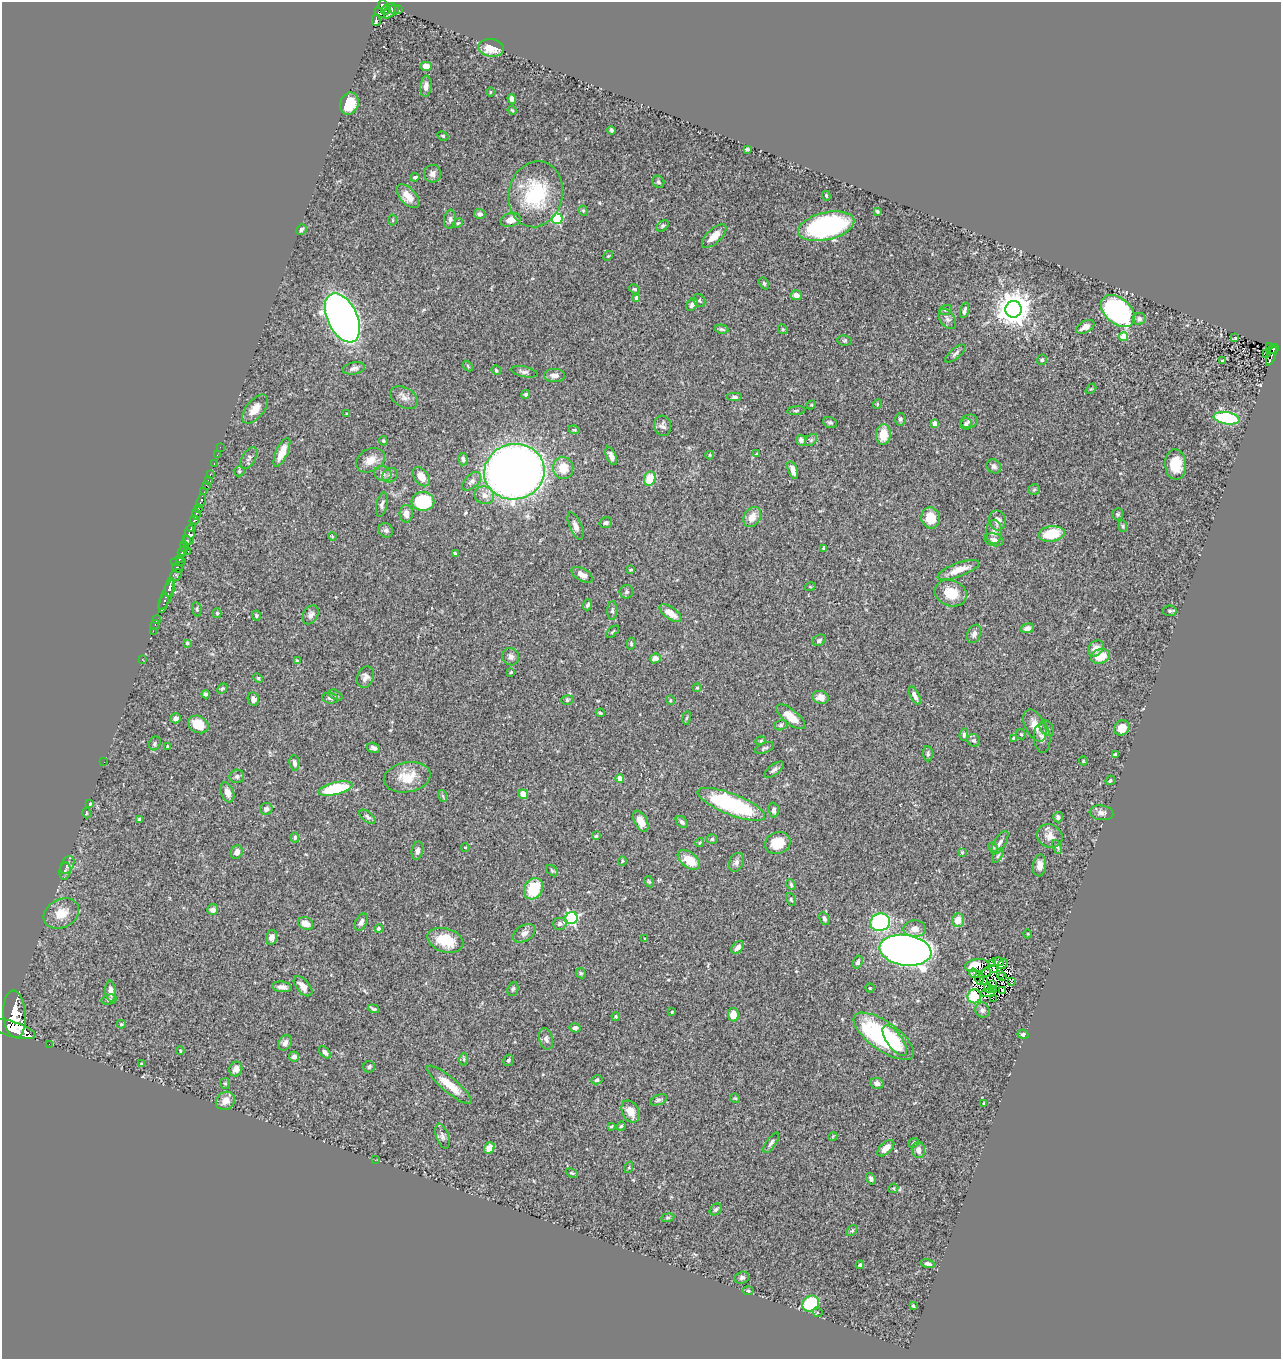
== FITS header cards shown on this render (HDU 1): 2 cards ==
NAXIS1  =                 1279
NAXIS2  =                 1357

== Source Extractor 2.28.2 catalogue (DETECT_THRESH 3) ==
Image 1279 x 1357 px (HDU 1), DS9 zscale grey, 1 PNG px = 1 image px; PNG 1283 x 1361 px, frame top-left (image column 1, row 1357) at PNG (2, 2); each listed source drawn as its Kron ellipse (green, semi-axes under 4 px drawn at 4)
Background 0.874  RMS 0.027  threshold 0.0818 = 3 sigma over >= 5 px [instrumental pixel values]
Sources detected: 365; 4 with non-positive FLUX_AUTO (blend fragments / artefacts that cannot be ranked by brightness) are neither listed nor drawn; the other 361 listed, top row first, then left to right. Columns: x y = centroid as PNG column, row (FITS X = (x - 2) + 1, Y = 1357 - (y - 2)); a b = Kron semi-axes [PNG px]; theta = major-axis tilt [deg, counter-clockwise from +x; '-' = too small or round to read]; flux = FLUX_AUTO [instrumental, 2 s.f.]
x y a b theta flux
383 5 6 5 - 590
386 10 5 3 - 230
394 10 5 3 - 62
399 10 3 2 - 22
390 11 8 5 61 480
380 13 6 3 -44 170
376 20 5 3 - 220
491 48 13 8 -8 32
426 66 6 4 0 14
426 86 10 5 85 10
490 92 5 3 - 1.5
512 99 5 4 - 7.4
349 104 11 9 71 40
512 110 4 3 - 1.8
612 130 4 3 - 3.1
443 136 5 4 - 2.3
747 149 4 3 - 2.7
432 174 9 8 - 8.5
415 177 4 3 - 2.8
658 182 6 5 - 3.6
536 194 33 26 78 140
408 196 14 7 -48 20
826 196 5 4 - 2
583 211 5 4 - 2.3
877 211 4 3 - 2.4
480 214 5 5 - 6.2
450 219 9 6 84 5.8
557 219 5 5 - 130
393 220 5 3 - 1.7
510 220 10 6 15 17
458 223 5 4 - 2.3
663 226 7 5 41 3.1
826 226 29 14 13 280
301 229 5 4 - 3.4
714 236 15 7 43 25
608 256 5 4 - 2.1
764 283 6 4 -64 2.6
635 289 6 4 -27 2.7
796 295 5 5 - 13
637 298 4 4 - 11
699 300 7 5 -58 3.3
692 305 7 5 56 6.8
1013 309 8 8 - 3300
946 310 6 5 - 3
964 310 8 3 73 4.5
1118 311 19 13 -41 310
342 318 26 15 -64 1600
947 319 11 7 -55 7
1139 319 6 6 - 6.5
1085 327 10 5 28 10
722 329 7 4 -13 3.4
783 329 5 4 - 2.4
1124 337 4 4 - 44
1235 338 3 2 - 1.7
844 340 7 5 -5 2.8
1269 346 2 2 - 11
1273 349 6 4 30 120
955 353 12 5 40 5.3
1267 353 2 2 - 8.8
1271 356 10 3 70 130
1042 360 5 5 - 4.6
1222 361 3 3 - 2
468 366 6 3 -48 2.1
354 368 11 6 12 6.6
496 370 5 4 - 2.5
524 372 13 5 -11 6
555 375 10 6 0 10
1091 389 6 4 43 2
526 394 5 4 - 3.1
735 397 8 4 0 4.7
404 398 15 10 -31 12
877 404 5 3 - 1.7
811 405 5 4 - 1.8
255 409 17 9 50 22
796 411 9 3 6 2.9
346 414 3 2 - 1.3
1227 418 13 6 -9 200
900 419 6 5 - 4.8
969 421 9 6 12 5
830 422 7 5 -22 4
935 423 4 4 - 24
966 424 6 5 - 3.4
663 426 10 8 -77 7.5
574 430 6 4 -9 2.1
883 434 10 7 83 34
801 440 5 5 - 5.9
811 440 7 4 45 3
383 441 5 4 - 2.2
220 447 2 2 - 10
282 452 15 6 66 30
756 454 4 3 - 1.9
217 455 2 2 - 7.6
710 455 4 4 - 1.8
611 456 10 5 -66 8
249 458 12 6 59 6.5
463 459 6 5 - 6
370 460 15 11 30 21
214 463 3 2 - 17
1176 465 15 10 -85 45
994 466 7 6 - 4.8
563 468 11 10 - 30
793 470 9 4 -71 12
239 471 5 5 - 2.8
514 472 30 27 13 1700
210 474 3 2 - 22
383 474 9 7 -26 7.7
390 475 8 6 33 6.2
421 477 11 7 -53 22
650 479 7 5 71 48
208 480 2 2 - 8.9
472 481 11 6 45 6.7
206 485 2 2 - 8.5
1034 490 6 5 - 3.1
204 492 2 2 - 9.1
484 495 10 9 - 11
201 501 7 3 66 200
423 501 11 9 -3 120
382 505 12 5 77 6.5
198 508 4 3 - 240
196 514 5 3 - 260
406 514 9 6 89 13
1118 514 6 5 - 3
752 517 11 8 59 19
931 518 11 9 -76 29
194 520 5 3 - 500
997 520 10 8 -77 12
606 523 6 5 - 4.8
575 526 14 6 -67 9.1
1123 526 6 4 -83 2.7
192 528 4 3 - 510
386 530 7 7 - 5.3
994 532 12 8 89 12
1051 534 13 7 7 59
189 535 10 5 85 1100
332 536 4 3 - 1.6
994 540 10 6 -13 9.3
186 541 5 3 - 520
184 546 6 4 -82 150
823 548 3 3 - 2.4
188 551 4 2 - 100
182 552 5 4 - 470
455 554 4 3 - 4.1
180 559 4 3 - 260
179 562 8 4 0 260
177 568 6 4 -29 180
631 570 4 3 - 2.3
958 570 22 7 20 22
176 575 7 5 44 250
582 575 12 6 -30 12
810 587 5 3 - 1.7
169 588 9 3 80 1000
626 592 7 6 - 4.5
951 593 16 13 -20 37
167 595 16 5 66 890
164 603 10 3 75 430
588 605 5 4 - 3.9
197 609 7 4 -82 2.9
612 611 9 5 88 4
1170 611 7 5 -6 3.9
217 613 5 4 - 2.3
671 613 13 6 -35 21
256 615 5 4 - 2.8
311 615 10 7 60 7.3
157 619 5 2 - 23
155 625 5 3 - 44
1027 628 7 4 16 8.7
153 631 2 2 - 14
612 632 8 3 40 1.9
974 634 9 6 67 7.5
819 640 7 5 29 4.5
187 643 4 4 - 2.4
631 644 6 4 -86 3.2
1096 648 9 7 48 15
1101 656 10 7 17 34
511 657 9 8 - 7
655 658 5 4 - 10
142 659 2 2 - 12
297 661 4 3 - 3
511 672 3 3 - 1.9
365 677 11 8 67 10
258 678 5 3 - 1.9
222 688 6 4 46 2.4
697 688 4 4 - 1.7
206 694 4 4 - 4.7
335 695 7 4 -29 3.1
915 695 10 4 -62 7.5
820 697 8 6 -17 14
330 698 8 5 -5 5
253 699 7 5 -79 8.6
567 700 6 4 16 2.7
670 700 5 3 - 1.4
600 713 4 3 - 2.2
791 717 17 7 -39 30
176 718 5 5 - 11
687 718 7 3 81 2.2
198 724 10 8 -26 33
781 725 7 5 17 3.2
1035 725 17 9 -64 23
1047 728 8 6 -51 5.8
1122 728 8 7 - 23
1021 734 6 4 -43 2.3
964 735 6 4 84 3.9
1013 738 4 3 - 1.8
1042 738 15 8 -87 10
974 740 6 6 - 4.2
761 741 5 4 - 2.3
155 743 7 5 63 3.9
167 746 3 3 - 1.9
373 748 7 5 -16 6.1
764 748 10 5 22 3.9
928 754 7 5 -87 3.9
1115 755 4 3 - 8
1083 761 4 4 - 1.7
104 762 2 2 - 5.7
294 763 8 5 -83 6.7
774 770 11 5 38 6.3
237 776 7 6 - 5.1
407 777 23 15 10 40
620 778 4 4 - 13
1110 780 5 3 - 2.6
335 789 17 6 13 110
227 792 10 6 -70 11
523 794 5 4 - 19
443 796 6 4 -71 2.7
90 804 4 4 - 2.6
731 804 36 10 -21 200
266 809 6 6 - 6.1
774 810 7 5 -84 7.6
86 813 5 3 - 1.8
1101 813 12 7 -7 7.8
368 817 9 5 -38 4.8
1058 817 5 5 - 5.6
139 820 4 3 - 2.9
641 821 11 6 -63 20
682 822 7 5 -45 4.7
596 836 4 4 - 2.1
1050 836 13 11 -29 16
295 837 5 4 - 2.4
712 839 5 5 - 3.1
700 842 5 3 - 1.8
1000 842 13 5 58 7.2
778 843 13 11 22 41
465 847 4 3 - 1.3
993 847 5 4 - 2.1
1057 847 7 4 -68 3.3
417 851 9 5 77 5.9
237 852 7 6 - 10
962 852 4 4 - 1.9
998 856 8 4 56 3.6
689 860 13 7 -37 35
622 861 5 3 - 1.8
736 862 10 7 66 7.2
67 865 10 6 62 6.2
1040 865 11 6 82 14
65 871 9 5 82 5.5
552 871 7 4 -40 2.7
649 881 6 4 -61 2.4
791 885 6 4 -65 2.7
534 889 11 9 59 71
791 899 7 4 -64 2.9
213 910 5 5 - 10
61 914 19 14 29 29
572 918 6 6 - 290
824 918 7 4 -66 4.6
958 920 7 6 - 21
361 922 9 5 61 6.9
880 922 10 9 - 310
306 923 8 6 -24 19
560 924 6 6 - 5.2
379 929 4 4 - 3.9
914 929 11 8 1 14
524 933 12 8 31 11
1028 934 4 3 - 1.4
272 937 7 5 78 9.5
645 939 3 2 - 1.4
445 940 18 12 -17 55
738 947 7 5 48 8.7
905 950 26 15 -8 1900
858 962 6 4 73 4.7
998 962 5 4 - 2.8
993 963 3 2 - 1.8
1002 964 6 2 52 3.3
977 965 12 6 7 22
993 968 3 2 - 1.7
986 972 4 2 - 1
581 973 5 4 - 2.4
974 973 5 3 - 1.6
1000 974 3 2 - 1.4
1002 976 3 2 - 1.3
979 978 7 2 -83 0.4
984 981 3 2 - 1
1011 981 4 2 - 1.6
992 985 4 2 - 0.92
303 986 12 6 -48 15
282 987 10 5 -8 9.8
870 988 4 4 - 2.2
988 988 4 2 - 1.1
513 989 7 5 70 3.7
994 989 4 2 - 0.048
1003 990 2 2 - 0.71
111 991 10 5 -85 9.6
988 993 7 3 1 0.13
974 996 7 6 - 91
993 999 2 2 - 0.95
109 1000 8 4 13 3.4
374 1009 6 3 -19 3
982 1010 8 7 - 5.6
672 1012 3 2 - 1.6
15 1014 24 11 -86 7900
733 1015 7 5 -81 25
616 1016 4 3 - 2.2
121 1024 4 3 - 2.1
575 1028 5 4 - 7.3
13 1029 23 7 -17 5800
1023 1034 5 4 - 4.1
884 1036 35 14 -35 260
546 1039 11 6 -75 6.3
895 1041 18 7 -54 47
285 1043 8 6 55 7.9
49 1044 2 2 - 8.7
180 1051 4 3 - 1.9
325 1052 7 4 -49 5.1
294 1056 5 5 - 7.3
464 1059 6 4 -89 2.6
508 1060 6 5 - 4.1
141 1064 4 3 - 1.6
369 1067 6 5 - 4.8
236 1069 7 6 - 13
597 1080 5 4 - 4.6
225 1083 5 5 - 2.7
877 1083 7 5 -12 7.9
449 1085 28 7 -39 32
735 1098 5 4 - 2.1
658 1100 9 5 20 4.7
225 1101 10 8 34 16
984 1103 3 2 - 1.8
630 1111 12 8 -62 23
611 1126 3 2 - 1.7
621 1126 5 4 - 2.2
442 1136 13 6 -72 6.8
833 1136 4 3 - 1.6
771 1143 12 4 56 5.6
914 1143 5 4 - 2.7
489 1148 6 5 - 15
886 1148 10 5 44 17
918 1150 8 6 -81 9.7
375 1160 3 2 - 3
629 1167 6 3 73 1.9
572 1173 6 4 -24 2.5
871 1179 6 4 -69 4
893 1188 5 4 - 1.8
716 1210 7 5 45 3.9
668 1218 6 3 9 2.3
852 1231 6 4 47 3.1
928 1264 7 4 -12 5.7
860 1265 4 4 - 2.5
742 1278 7 6 - 4.3
748 1290 6 4 -1 2.1
811 1304 9 7 37 130
913 1306 3 3 - 2.2
818 1312 5 4 - 2.9
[4 non-positive-flux detections neither listed nor drawn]